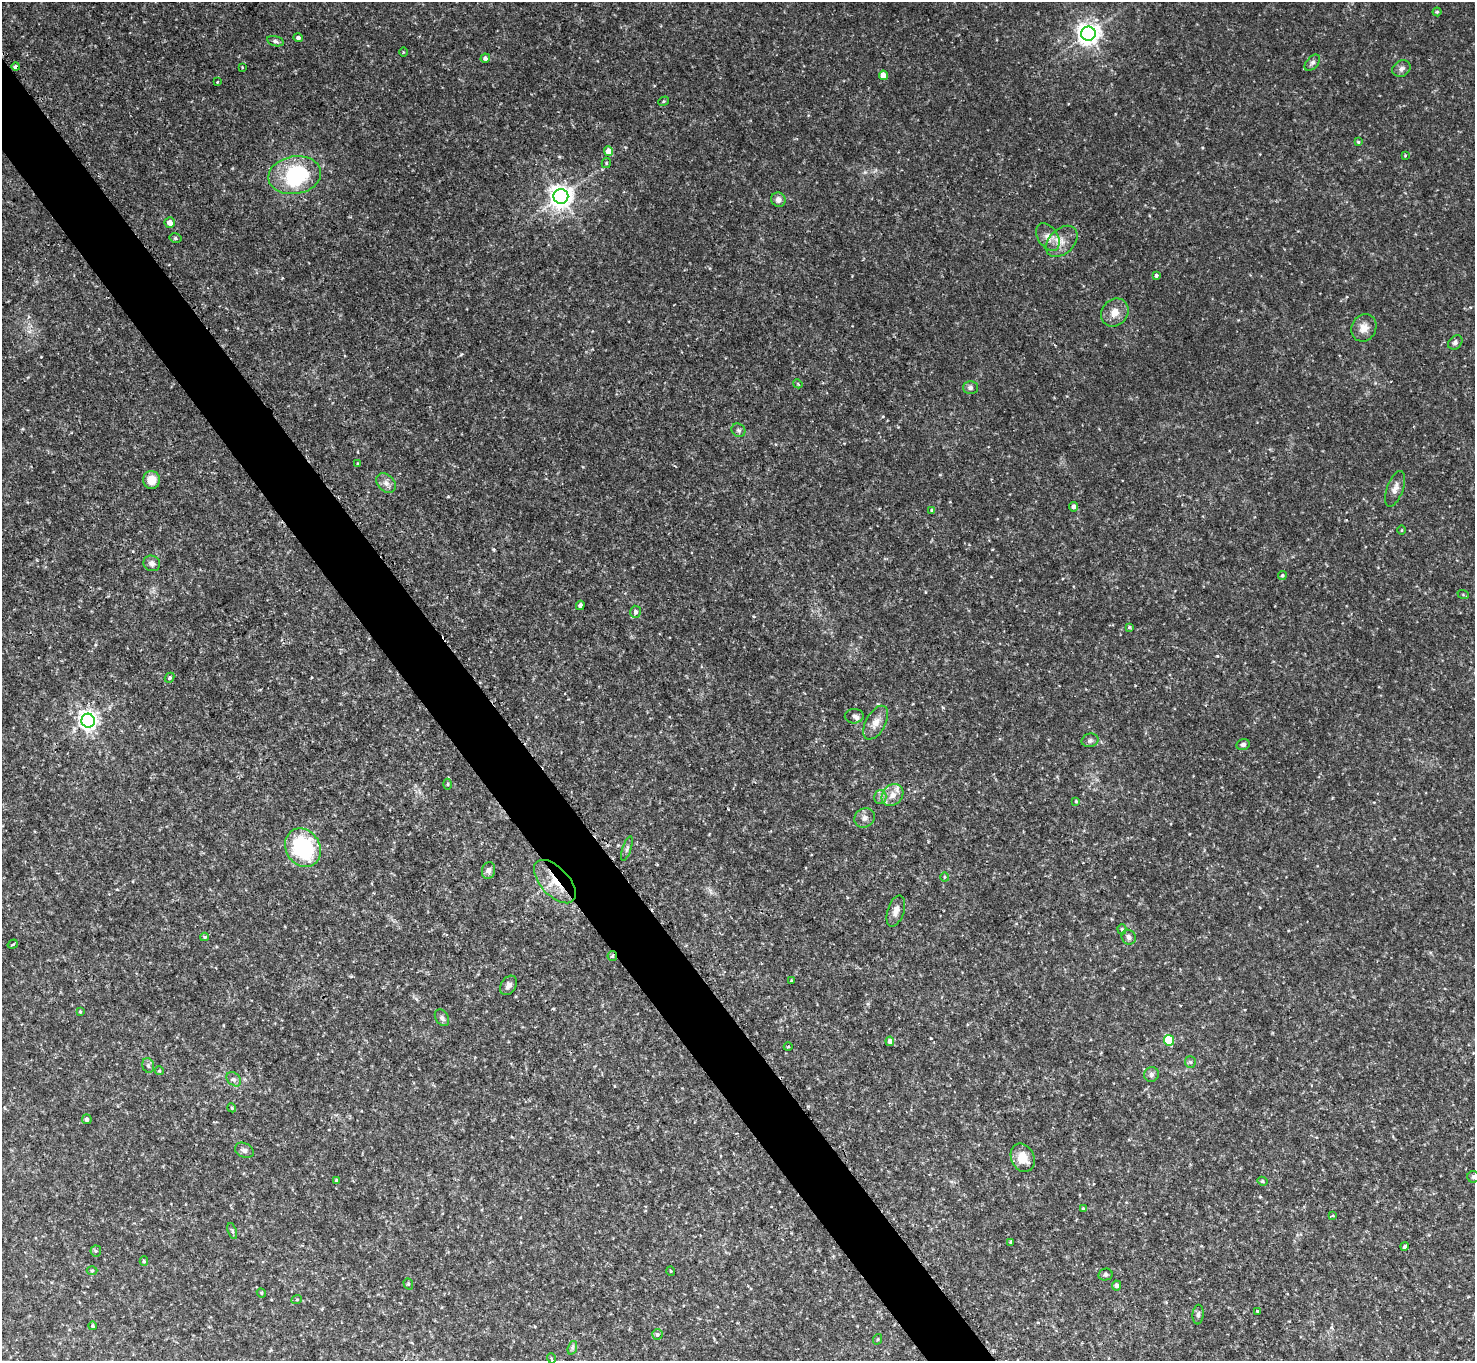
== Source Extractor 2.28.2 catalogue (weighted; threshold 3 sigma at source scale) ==
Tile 11 of 4 x 4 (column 3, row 3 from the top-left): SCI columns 3056-4528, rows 1878-3236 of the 6111 x 6115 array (HDU 1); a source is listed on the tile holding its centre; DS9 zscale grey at full resolution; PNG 1477 x 1363 px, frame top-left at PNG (2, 2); each listed source drawn as its Kron ellipse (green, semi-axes under 4 px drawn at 4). Shown black and unused: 4% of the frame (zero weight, under 2 of 3 exposures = <1% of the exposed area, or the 3 px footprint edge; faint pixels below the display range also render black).
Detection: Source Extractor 2.28.2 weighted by HDU 2 'WHT'; one run over the whole footprint, this tile lists its part. Background 0.0889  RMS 0.0077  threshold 0.0348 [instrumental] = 3 sigma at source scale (4.5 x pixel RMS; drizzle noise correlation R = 1.50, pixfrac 1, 0.05/0.05 arcsec/px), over >= 5 px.
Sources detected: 108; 1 inside a brighter object's white glare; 1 cosmic-ray / hot-pixel residue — neither listed nor drawn; the other 106 listed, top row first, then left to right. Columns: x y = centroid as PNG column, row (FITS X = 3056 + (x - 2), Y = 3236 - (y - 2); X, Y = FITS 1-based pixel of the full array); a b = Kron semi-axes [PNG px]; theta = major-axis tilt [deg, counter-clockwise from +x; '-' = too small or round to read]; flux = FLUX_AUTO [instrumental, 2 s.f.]
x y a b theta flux
1437 12 4 4 - 1.1
1088 34 7 7 - 590
298 38 5 4 - 2.4
275 41 8 5 -14 1.9
403 52 4 3 - 0.64
485 58 5 4 - 2.1
1312 63 9 5 49 2.3
16 67 4 3 - 3.3
242 67 4 2 - 0.65
1401 69 9 7 33 3.1
883 75 5 4 - 8.7
217 82 3 3 - 0.86
663 101 5 4 - 1
1358 142 4 3 - 1.1
608 151 5 4 - 8.3
1405 155 3 3 - 0.65
606 163 5 4 - 0.96
295 175 26 19 9 64
561 196 7 7 - 660
778 200 7 7 - 3.7
170 222 5 5 - 5.1
1048 237 15 9 -56 6.7
175 238 6 5 - 1.4
1062 241 18 12 44 9.2
1156 275 3 3 - 1.8
1115 312 15 13 50 8.2
1364 328 14 12 63 7.1
1455 342 8 6 44 2.3
798 384 5 3 - 0.9
970 388 7 6 - 2.4
738 430 7 6 - 2
358 464 4 3 - 0.84
151 480 9 8 - 9.3
386 483 11 8 -45 4
1395 489 19 8 70 5.7
1074 507 5 4 - 3.1
932 511 4 4 - 1.6
1402 530 4 3 - 0.62
152 563 8 7 - 3.5
1282 575 4 4 - 1
1463 594 6 3 -20 0.79
580 605 5 4 - 2.3
635 612 6 5 - 2.7
1129 627 4 4 - 1.1
169 678 5 4 - 1.8
854 716 9 7 4 2.9
88 721 7 6 - 390
876 723 18 10 61 7.5
1090 740 8 6 12 2.2
1243 744 7 5 13 1.9
447 784 5 3 - 0.96
892 795 12 10 47 7.7
880 797 7 6 - 2.6
1076 801 3 3 - 0.89
865 818 10 9 - 4
303 848 20 17 -58 75
627 849 13 4 72 2.1
488 870 8 6 78 3.1
945 877 4 4 - 0.84
555 882 26 14 -47 21
896 911 16 8 72 5.1
1122 929 5 4 - 1.2
204 937 4 3 - 1.2
1129 937 8 7 - 2.7
13 944 5 3 - 0.94
612 956 5 4 - 1
791 980 4 2 - 0.53
509 985 10 7 56 3.3
80 1012 4 3 - 0.87
442 1018 9 6 -58 2.7
1169 1040 5 5 - 39
890 1041 4 4 - 4.2
788 1047 4 3 - 0.65
1190 1062 6 5 - 1.4
148 1065 7 5 -74 2
159 1071 4 4 - 0.87
1151 1074 7 7 - 2.5
234 1079 8 6 -42 2.3
232 1108 4 3 - 0.74
87 1119 5 5 - 2.5
244 1150 10 7 -26 2.6
1023 1158 15 11 -65 12
1473 1177 6 6 - 1.4
336 1181 4 4 - 1.3
1262 1181 5 4 - 1.4
1083 1209 4 4 - 1.5
1333 1216 4 3 - 0.59
232 1231 8 4 -72 1.5
1011 1242 4 4 - 1.2
1405 1246 4 3 - 1.8
96 1251 5 5 - 1.2
144 1261 5 4 - 1.1
92 1271 5 3 - 0.82
671 1271 5 3 - 0.58
1105 1275 7 6 - 1.6
408 1284 6 4 -70 1.1
1116 1286 5 4 - 3.3
261 1293 5 4 - 0.92
297 1299 5 3 - 0.77
1258 1311 3 3 - 2.3
1198 1314 10 5 85 2
92 1326 4 3 - 1.1
657 1335 5 5 - 1.6
878 1339 5 3 - 0.71
572 1348 7 4 72 1.6
551 1358 5 3 - 0.74
Overlapping masked pixels (flux is a lower limit): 3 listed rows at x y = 16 67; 555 882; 612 956
Isophote crosses this tile's border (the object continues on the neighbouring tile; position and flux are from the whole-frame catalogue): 1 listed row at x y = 1473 1177